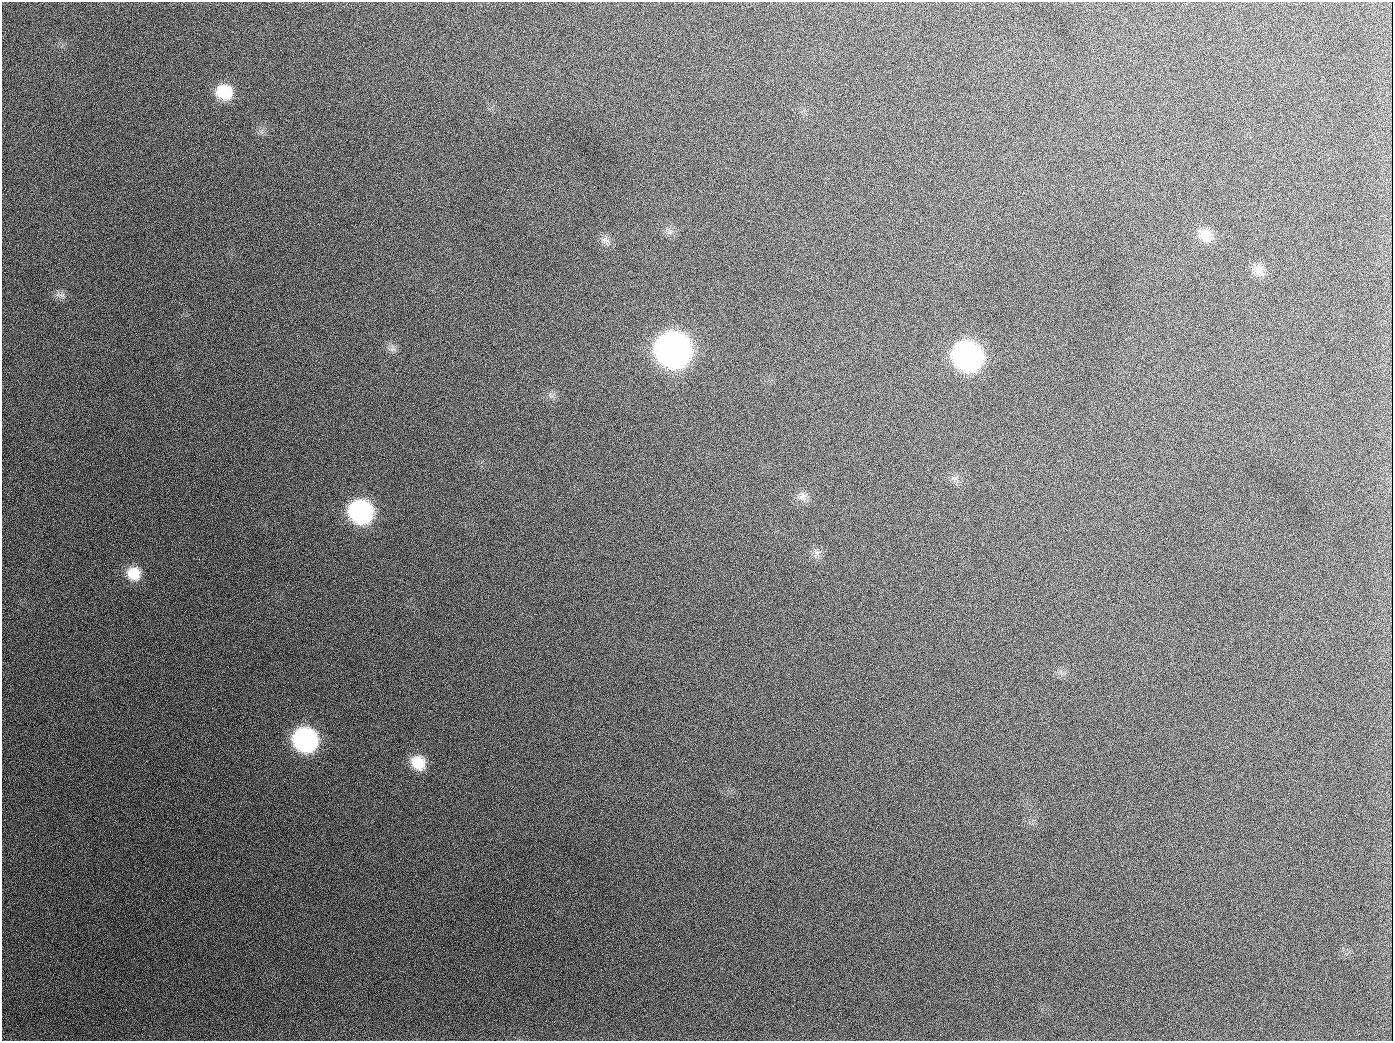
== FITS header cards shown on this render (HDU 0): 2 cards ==
NAXIS1  =                 1391
NAXIS2  =                 1039

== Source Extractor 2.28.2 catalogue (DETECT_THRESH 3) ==
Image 1391 x 1039 px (HDU 0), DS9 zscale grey, 1 PNG px = 1 image px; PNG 1395 x 1043 px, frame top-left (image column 1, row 1039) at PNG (2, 2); no overlay
Background 1700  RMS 74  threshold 223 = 3 sigma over >= 5 px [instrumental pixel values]
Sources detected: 19; all 19 listed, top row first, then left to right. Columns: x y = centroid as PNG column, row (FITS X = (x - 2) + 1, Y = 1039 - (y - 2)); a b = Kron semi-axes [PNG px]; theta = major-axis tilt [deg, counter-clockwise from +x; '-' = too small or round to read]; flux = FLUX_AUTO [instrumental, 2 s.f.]
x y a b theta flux
224 92 18 15 -22 1.7e+05
189 126 2 2 - 6.8e+03
670 232 10 5 27 1.8e+04
1205 235 17 15 -53 7.9e+04
605 240 15 10 -44 3.3e+04
1259 270 17 13 -80 5.4e+04
62 295 12 5 0 2.2e+04
392 349 11 9 79 2.6e+04
673 350 20 18 -31 4.9e+06
967 356 19 17 -35 2.2e+06
654 407 2 2 - 3.5e+03
954 478 11 5 -12 1.8e+04
802 497 14 10 20 3.9e+04
361 512 18 17 - 8.9e+05
817 552 8 8 - 2.4e+04
134 573 17 15 -45 1.1e+05
305 740 18 17 - 9.1e+05
418 763 16 14 -51 1.1e+05
944 1026 3 2 - 5.9e+03